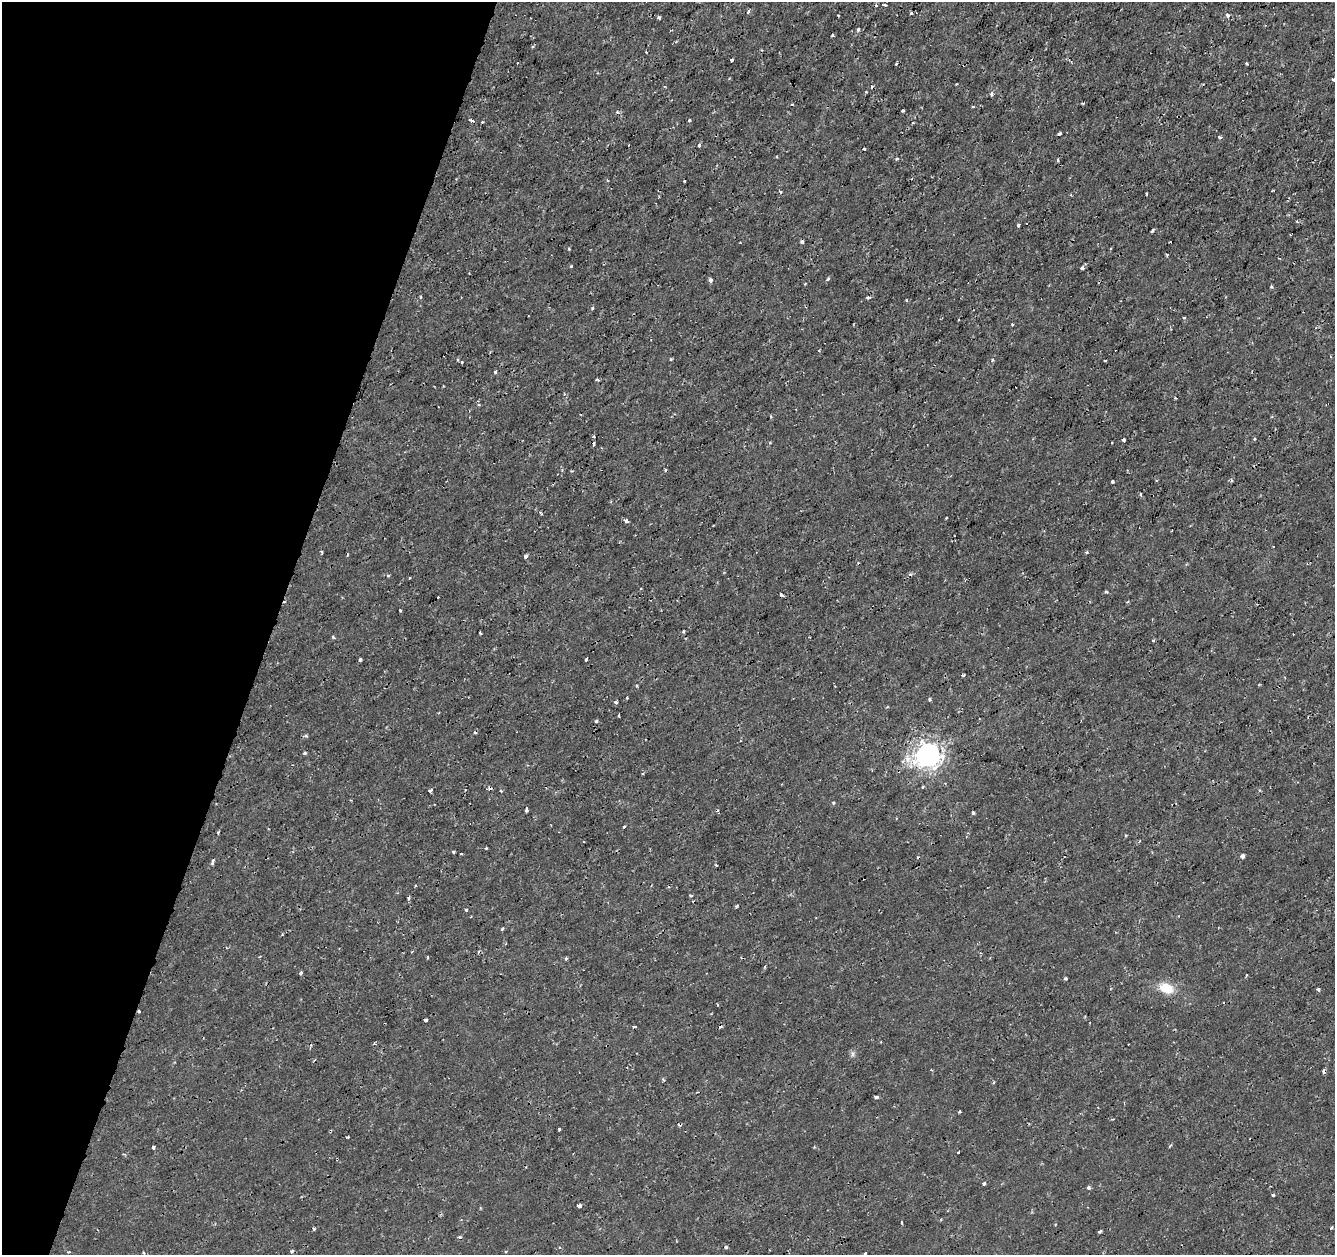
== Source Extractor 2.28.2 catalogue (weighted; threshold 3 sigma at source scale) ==
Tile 9 of 4 x 4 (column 1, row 3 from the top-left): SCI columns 1-1333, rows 1469-2721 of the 5339 x 5500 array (HDU 1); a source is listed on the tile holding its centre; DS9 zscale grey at full resolution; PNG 1337 x 1257 px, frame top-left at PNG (2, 2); no overlay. Shown black and unused: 20% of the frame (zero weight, under 2 of 3 exposures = <1% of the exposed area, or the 3 px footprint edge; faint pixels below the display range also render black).
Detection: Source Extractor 2.28.2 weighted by HDU 2 'WHT'; one run over the whole footprint, this tile lists its part. Background 1.41e-04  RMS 0.0011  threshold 0.00507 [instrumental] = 3 sigma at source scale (4.5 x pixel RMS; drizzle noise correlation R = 1.50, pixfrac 1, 0.0396/0.0396 arcsec/px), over >= 5 px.
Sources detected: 160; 22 cosmic-ray / hot-pixel residue — not listed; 1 inside a brighter listed object's ellipse — not listed separately; the other 137 listed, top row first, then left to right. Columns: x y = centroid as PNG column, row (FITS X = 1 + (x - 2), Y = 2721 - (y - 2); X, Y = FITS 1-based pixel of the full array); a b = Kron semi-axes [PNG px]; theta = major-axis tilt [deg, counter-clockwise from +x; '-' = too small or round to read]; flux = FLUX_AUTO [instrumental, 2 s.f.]
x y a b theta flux
885 5 3 2 - 0.18
748 11 4 3 - 0.56
911 13 3 3 - 0.26
1228 15 4 3 - 0.45
838 16 2 2 - 0.11
659 17 4 4 - 0.19
858 29 4 4 - 0.25
833 36 3 3 - 0.19
646 52 2 2 - 0.077
731 60 3 3 - 0.51
896 64 3 3 - 0.31
1246 64 3 3 - 0.2
1334 79 4 3 - 0.69
992 94 5 4 - 0.29
1083 103 4 3 - 0.1
792 104 4 3 - 0.096
903 111 3 3 - 0.2
617 112 6 4 -32 0.18
689 120 3 3 - 0.19
472 121 5 3 - 0.29
482 122 3 2 - 0.11
913 123 4 2 - 0.11
1059 133 4 3 - 0.27
1219 137 3 3 - 0.88
699 145 4 3 - 0.57
897 159 3 3 - 0.21
685 181 3 3 - 0.57
781 192 4 4 - 0.14
1146 194 3 2 - 0.15
1019 225 3 3 - 0.31
1153 230 4 3 - 0.17
802 241 3 3 - 0.3
1170 242 2 2 - 0.084
569 249 3 3 - 0.12
1167 254 3 3 - 0.14
1279 258 3 2 - 0.079
571 266 3 3 - 0.14
1082 268 5 4 - 0.27
828 279 5 4 - 0.18
710 281 4 3 - 0.74
805 284 3 3 - 0.17
1271 287 4 3 - 0.11
868 297 4 3 - 0.17
906 300 4 3 - 0.098
592 308 5 3 - 0.14
1184 318 3 3 - 0.18
1012 324 4 3 - 0.082
819 350 3 3 - 0.12
671 359 4 4 - 0.11
992 360 5 3 - 0.12
1105 360 3 2 - 0.14
462 362 3 3 - 0.17
495 372 4 3 - 0.15
598 380 5 3 - 0.13
1175 398 3 3 - 0.14
479 405 4 3 - 0.11
594 436 3 3 - 0.16
1254 439 3 3 - 0.19
1123 440 3 3 - 0.18
1112 442 2 2 - 0.1
770 443 4 3 - 0.097
571 471 4 3 - 0.1
1112 482 3 3 - 0.5
1141 494 3 3 - 0.36
626 521 4 3 - 0.65
322 552 5 3 - 0.12
1087 552 4 3 - 0.15
347 554 4 2 - 0.13
526 556 4 4 - 0.4
388 575 5 3 - 0.14
910 575 5 3 - 0.16
409 578 3 2 - 0.092
1106 592 4 3 - 0.16
438 597 3 2 - 0.088
1127 602 4 3 - 0.11
400 610 3 2 - 0.12
683 632 3 2 - 0.13
480 633 3 2 - 0.15
333 637 5 3 - 0.19
1153 640 4 3 - 0.16
360 660 4 3 - 0.41
586 660 3 3 - 0.66
963 675 4 3 - 0.14
627 698 3 2 - 0.091
930 700 4 3 - 0.14
616 702 5 4 - 0.17
618 716 3 2 - 0.12
596 721 3 3 - 0.24
305 736 5 4 - 0.19
305 753 3 3 - 0.42
928 755 9 9 - 99
431 791 4 3 - 0.62
501 791 3 3 - 0.16
833 803 4 4 - 0.12
526 810 5 3 - 0.58
973 813 4 3 - 0.4
624 827 3 3 - 0.12
218 832 3 2 - 0.23
486 848 3 2 - 0.11
454 852 3 3 - 0.16
461 854 3 2 - 0.092
1242 856 5 4 - 0.36
212 864 4 3 - 0.17
716 865 3 2 - 0.11
691 896 4 3 - 0.14
409 898 4 3 - 0.22
737 906 4 3 - 0.15
466 910 3 3 - 0.24
502 929 5 3 - 0.13
427 957 3 2 - 0.13
566 958 3 3 - 0.24
765 967 5 3 - 0.12
301 973 4 3 - 0.22
1246 975 4 2 - 0.095
1065 979 3 3 - 0.16
1166 988 17 12 -17 2.1
1318 989 4 4 - 0.15
426 1020 3 3 - 0.26
852 1054 7 4 90 0.24
876 1097 4 3 - 0.46
960 1112 3 2 - 0.15
559 1129 3 3 - 0.25
347 1137 4 2 - 0.2
153 1147 3 3 - 0.36
958 1153 3 2 - 0.19
984 1183 3 3 - 0.25
1089 1187 4 4 - 0.25
1273 1195 4 3 - 0.22
579 1206 4 4 - 0.74
901 1223 3 2 - 0.11
1331 1228 3 3 - 0.27
314 1229 3 3 - 0.38
1100 1232 3 3 - 0.2
726 1247 4 3 - 0.21
292 1251 5 3 - 0.13
144 1253 4 3 - 0.11
865 1253 3 3 - 0.15
Isophote crosses this tile's border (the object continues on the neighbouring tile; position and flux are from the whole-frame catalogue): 2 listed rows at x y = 1334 79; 865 1253